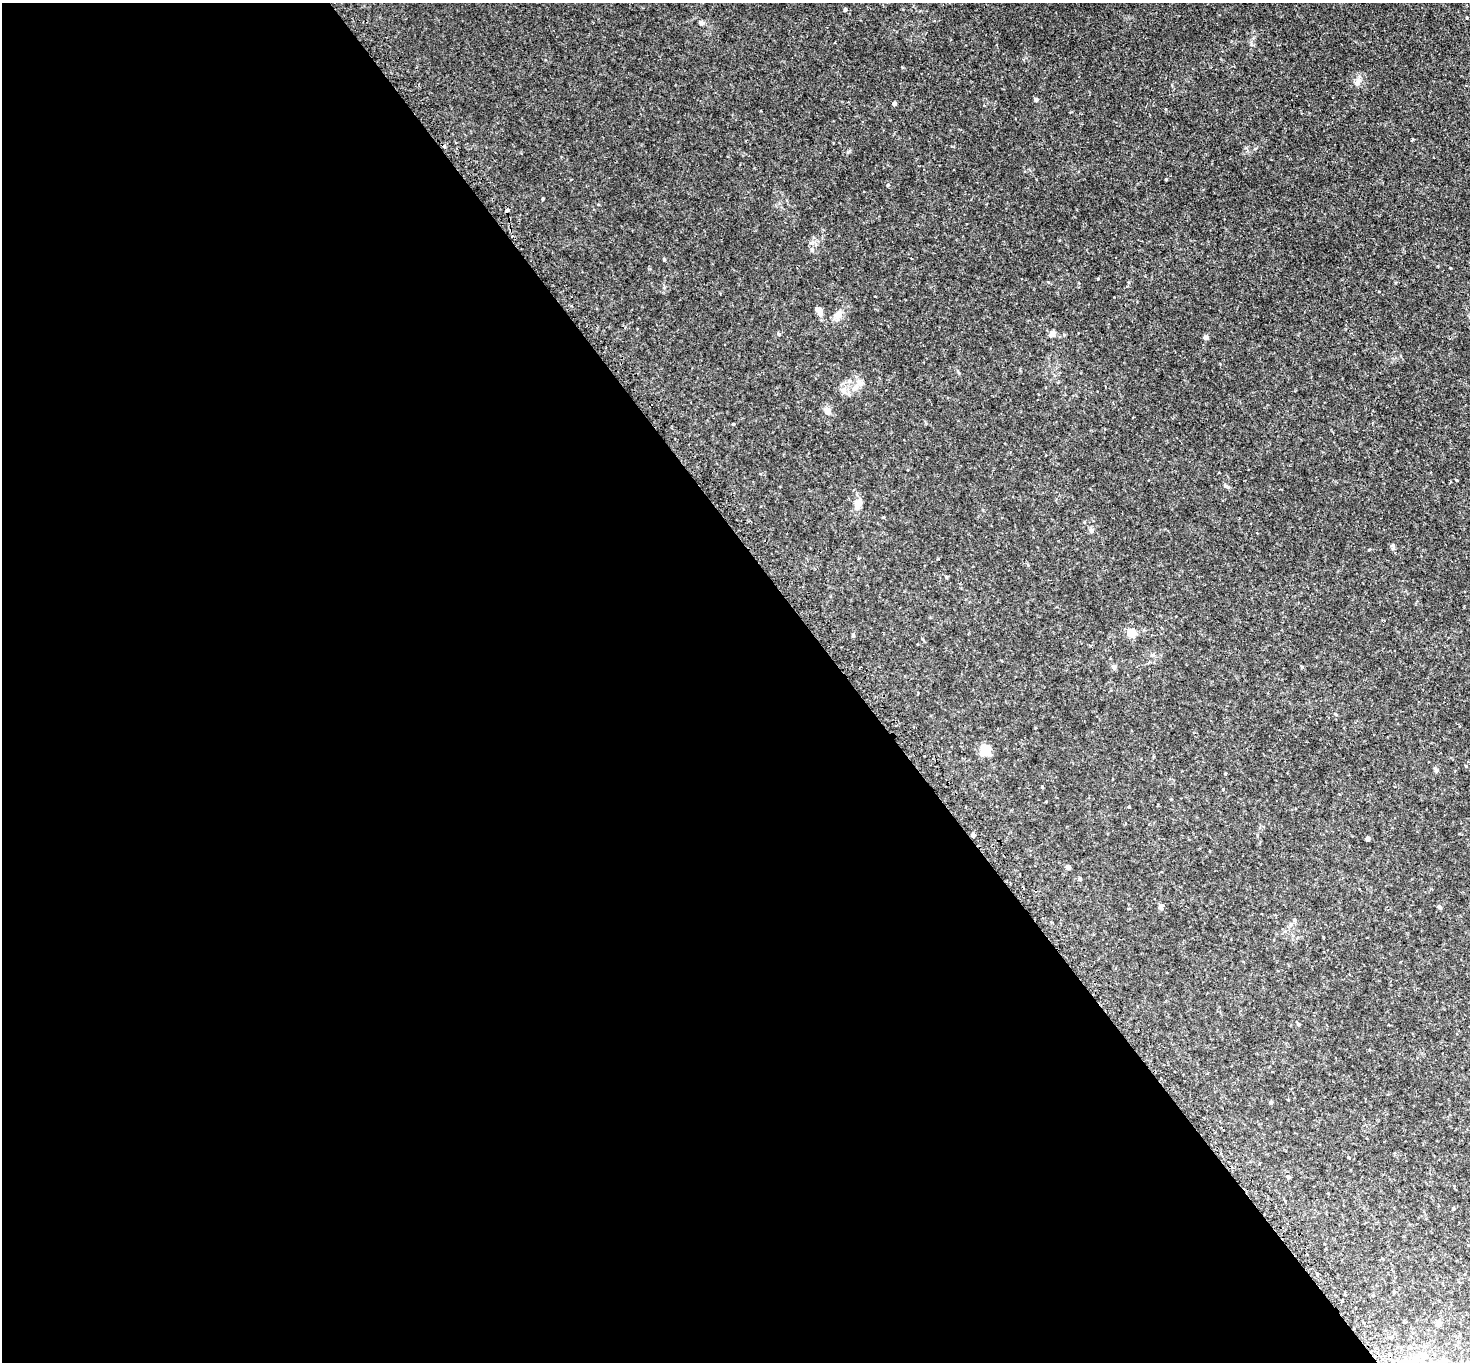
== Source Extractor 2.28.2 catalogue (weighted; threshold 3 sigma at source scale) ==
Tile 9 of 4 x 4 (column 1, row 3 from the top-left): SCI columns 42-1509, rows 1683-3042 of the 5953 x 5945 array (HDU 1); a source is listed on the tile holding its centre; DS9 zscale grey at full resolution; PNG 1472 x 1364 px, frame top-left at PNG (2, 3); no overlay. Shown black and unused: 58% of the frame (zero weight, under 2 of 3 exposures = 3% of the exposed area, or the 3 px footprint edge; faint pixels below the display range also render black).
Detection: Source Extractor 2.28.2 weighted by HDU 2 'WHT'; one run over the whole footprint, this tile lists its part. Background 0.0589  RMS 0.005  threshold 0.0224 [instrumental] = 3 sigma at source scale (4.5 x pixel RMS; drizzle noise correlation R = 1.50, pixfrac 1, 0.05/0.05 arcsec/px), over >= 5 px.
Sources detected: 51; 1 cosmic-ray / hot-pixel residue — not listed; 1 inside a brighter listed object's ellipse — not listed separately; the other 49 listed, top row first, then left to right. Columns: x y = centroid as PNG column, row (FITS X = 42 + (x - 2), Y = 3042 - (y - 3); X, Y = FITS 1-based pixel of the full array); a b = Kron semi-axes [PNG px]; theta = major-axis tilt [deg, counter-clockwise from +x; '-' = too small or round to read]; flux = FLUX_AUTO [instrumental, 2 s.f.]
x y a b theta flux
845 9 4 4 - 0.81
701 23 7 5 -36 1.1
1358 82 15 7 60 2.3
1036 99 5 4 - 1.3
894 103 4 4 - 1.7
1412 140 3 3 - 0.55
1166 179 3 3 - 0.4
888 185 4 4 - 0.52
543 199 3 2 - 0.51
507 210 4 3 - 2.7
812 249 6 4 72 0.73
664 260 4 3 - 0.53
819 310 14 8 -43 2.8
838 315 15 9 61 3.4
1052 333 9 8 - 1.9
779 334 5 4 - 0.59
1205 337 7 5 13 1.1
855 388 12 8 50 3.8
843 390 8 7 - 2.1
827 411 10 9 - 2.4
1456 480 4 3 - 0.33
858 504 16 9 70 4
1091 530 6 6 - 1.3
1393 545 6 4 72 0.69
1132 633 5 5 - 19
853 635 5 4 - 0.8
1153 655 6 5 - 0.9
1114 667 7 5 -89 1
985 750 14 11 -72 6.8
1466 766 4 4 - 0.36
1436 769 7 5 -47 0.97
1225 774 4 3 - 0.45
1042 787 3 3 - 0.49
1129 807 3 3 - 0.42
973 835 4 4 - 1.6
1367 839 4 4 - 1.8
1068 867 6 5 - 0.98
1080 879 4 4 - 0.99
1161 907 7 6 - 1.2
1439 907 4 4 - 1.4
1298 1024 5 4 - 0.65
1271 1102 4 4 - 1
1348 1157 3 2 - 0.43
1288 1177 5 4 - 0.74
1394 1292 4 3 - 0.49
1345 1294 4 2 - 0.39
1438 1323 8 6 -68 1.4
1425 1355 8 6 -22 1.5
1441 1362 8 7 - 1.8
Overlapping masked pixels (flux is a lower limit): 1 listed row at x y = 973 835
Isophote crosses this tile's border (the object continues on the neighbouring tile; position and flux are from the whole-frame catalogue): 1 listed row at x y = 1441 1362
Unlisted compact peaks at least as high as the median listed source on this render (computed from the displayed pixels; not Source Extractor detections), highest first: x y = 1225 486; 1246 148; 1064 335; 1251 44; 1255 149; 1369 550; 664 288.